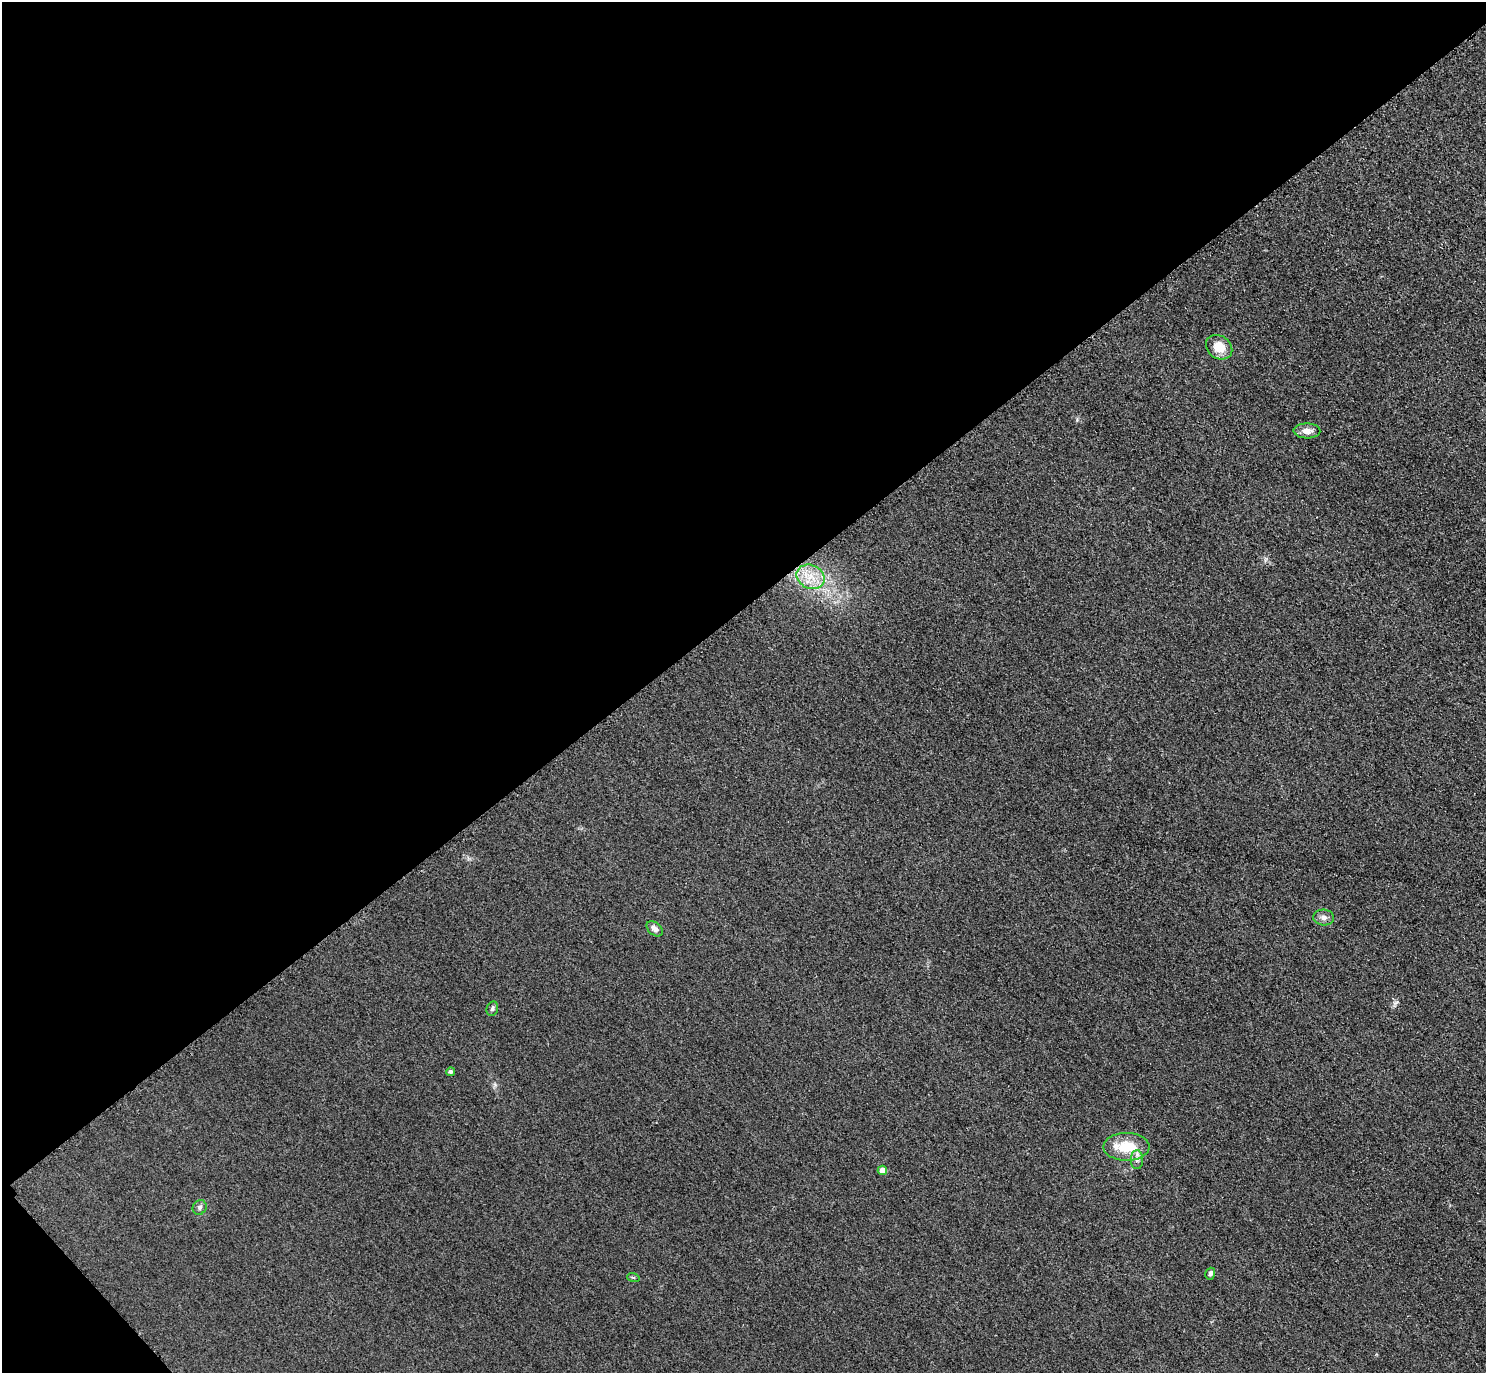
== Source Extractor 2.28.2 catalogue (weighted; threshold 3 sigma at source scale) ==
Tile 5 of 4 x 4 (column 1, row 2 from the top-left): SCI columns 31-1514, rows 3069-4439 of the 5997 x 5994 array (HDU 1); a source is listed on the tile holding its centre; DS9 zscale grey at full resolution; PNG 1488 x 1375 px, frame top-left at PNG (2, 2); each listed source drawn as its Kron ellipse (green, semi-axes under 4 px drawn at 4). Shown black and unused: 45% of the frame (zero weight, under 3 of 4 exposures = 3% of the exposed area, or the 3 px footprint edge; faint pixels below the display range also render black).
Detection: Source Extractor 2.28.2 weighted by HDU 2 'WHT'; one run over the whole footprint, this tile lists its part. Background 0.0464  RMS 0.017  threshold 0.0787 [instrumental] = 3 sigma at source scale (4.5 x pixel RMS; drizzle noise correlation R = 1.50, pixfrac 1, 0.05/0.05 arcsec/px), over >= 5 px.
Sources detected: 14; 1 inside a brighter listed object's ellipse — not listed separately; the other 13 listed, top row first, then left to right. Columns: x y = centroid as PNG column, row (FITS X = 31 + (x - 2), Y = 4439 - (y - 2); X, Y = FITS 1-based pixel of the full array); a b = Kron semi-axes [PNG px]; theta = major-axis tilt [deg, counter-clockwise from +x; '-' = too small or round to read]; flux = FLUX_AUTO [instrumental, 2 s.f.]
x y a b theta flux
1219 347 14 11 -36 29
1307 431 13 7 -1 12
811 577 14 11 -23 29
1324 917 10 8 -5 7.8
655 929 9 6 -40 7.8
492 1009 7 5 75 3.6
451 1072 4 4 - 4
1126 1147 23 14 1 49
1137 1160 9 6 88 7.1
882 1170 5 4 - 16
200 1207 7 6 - 4.8
1210 1274 6 5 - 5.6
633 1277 6 4 -19 2.2